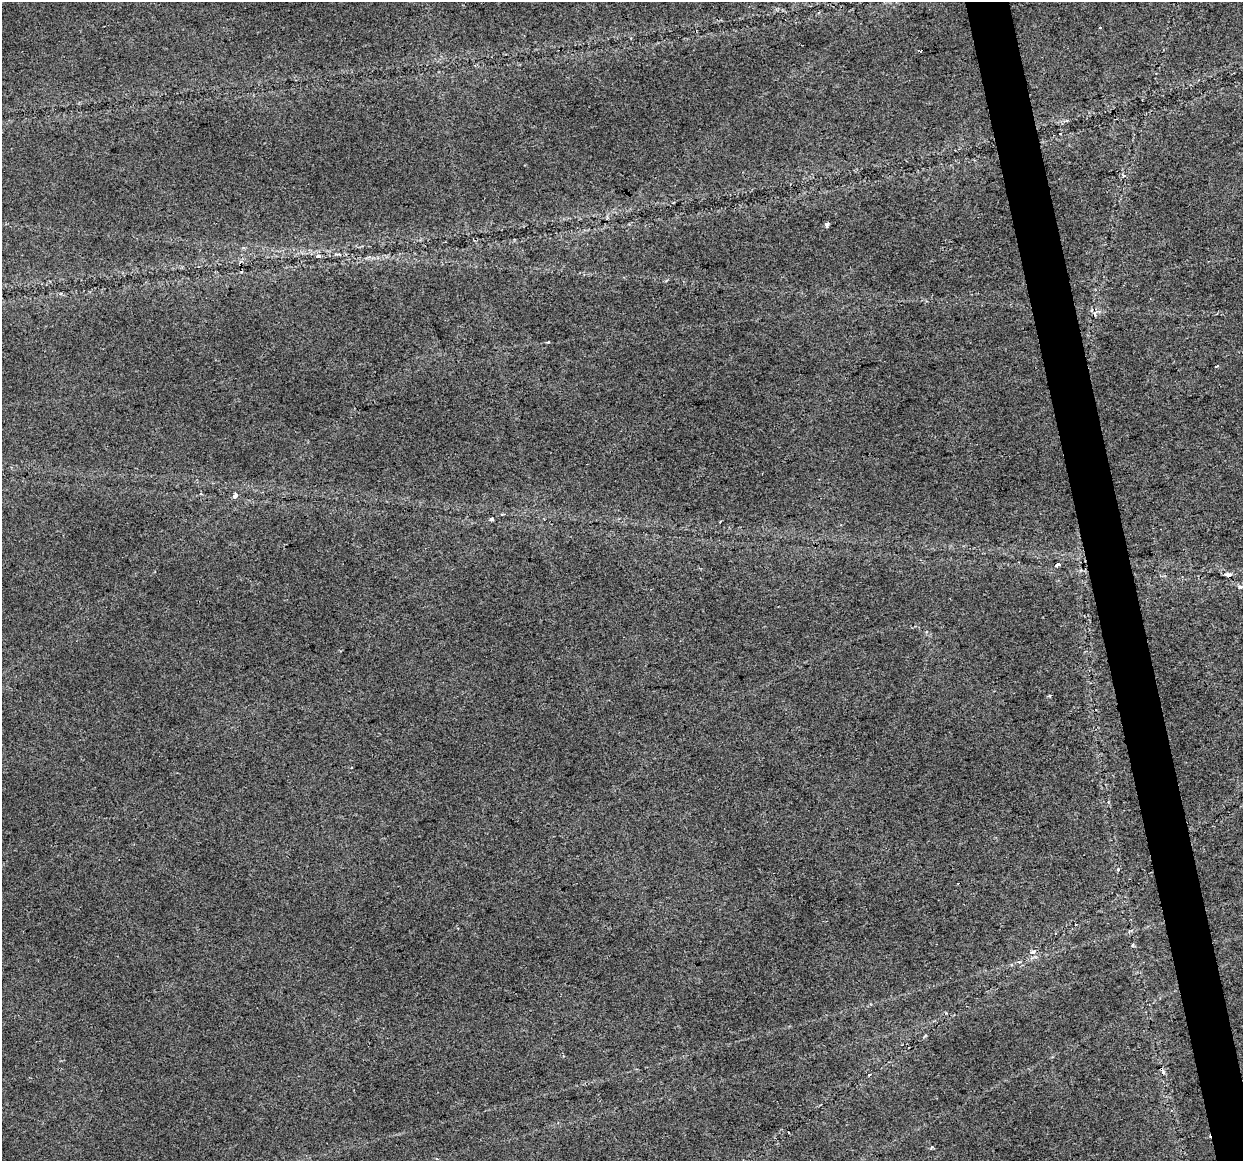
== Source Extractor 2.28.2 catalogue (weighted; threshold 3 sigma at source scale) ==
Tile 6 of 4 x 4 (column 2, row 2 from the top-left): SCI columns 1242-2482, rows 2398-3556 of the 4965 x 4747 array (HDU 1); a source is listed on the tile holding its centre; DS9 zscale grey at full resolution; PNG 1245 x 1163 px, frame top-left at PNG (2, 2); no overlay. Shown black and unused: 3% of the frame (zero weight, under 2 of 3 exposures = <1% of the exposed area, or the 3 px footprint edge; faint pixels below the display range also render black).
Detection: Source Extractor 2.28.2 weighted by HDU 2 'WHT'; one run over the whole footprint, this tile lists its part. Background 0.0253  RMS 0.0084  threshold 0.0378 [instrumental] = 3 sigma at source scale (4.5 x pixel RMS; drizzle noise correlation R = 1.50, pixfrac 1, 0.0396/0.0396 arcsec/px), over >= 5 px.
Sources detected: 17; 2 cosmic-ray / hot-pixel residue — not listed; the other 15 listed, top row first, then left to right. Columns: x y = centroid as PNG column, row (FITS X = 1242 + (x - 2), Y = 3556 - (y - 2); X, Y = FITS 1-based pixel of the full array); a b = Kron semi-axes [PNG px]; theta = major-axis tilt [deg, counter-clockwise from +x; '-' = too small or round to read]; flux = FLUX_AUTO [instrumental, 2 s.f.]
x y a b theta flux
1100 27 3 2 - 0.9
827 224 4 4 - 6.5
318 256 6 4 9 3
1095 313 7 4 -89 1.9
547 342 3 2 - 1.3
1217 365 4 2 - 1
235 495 7 5 53 2.9
491 519 4 4 - 2.1
1057 565 4 3 - 13
1228 575 8 4 -6 3.9
1240 587 4 3 - 3.9
1049 695 3 3 - 1.4
1033 952 7 5 10 2.7
1161 1069 6 3 -18 1.2
869 1074 4 2 - 0.7
Overlapping masked pixels (flux is a lower limit): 2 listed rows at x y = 1057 565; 1161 1069
Unlisted compact peaks at least as high as the median listed source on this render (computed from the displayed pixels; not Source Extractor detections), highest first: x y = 932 1147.